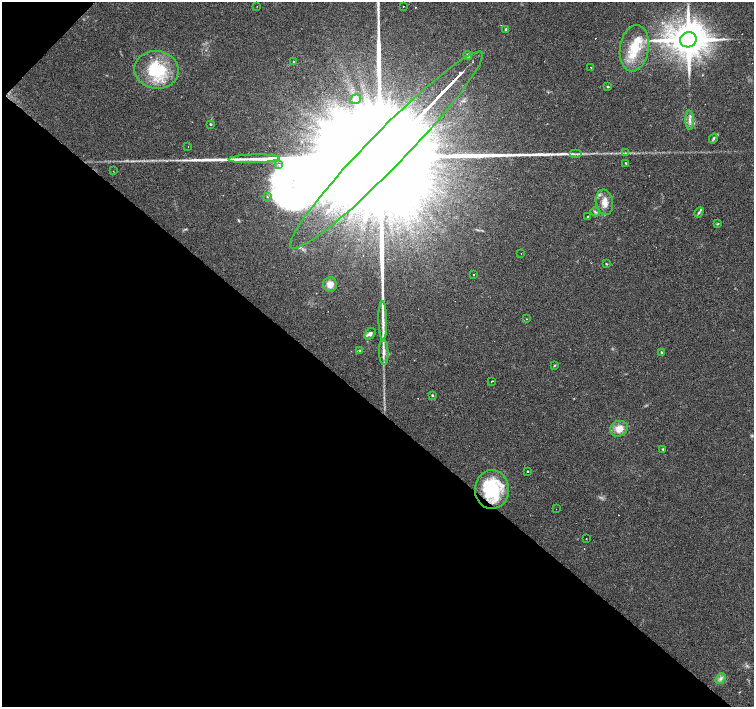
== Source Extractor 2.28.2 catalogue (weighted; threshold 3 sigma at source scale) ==
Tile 9 of 4 x 4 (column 1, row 3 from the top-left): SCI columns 3-1506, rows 1637-3045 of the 6016 x 6022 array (HDU 1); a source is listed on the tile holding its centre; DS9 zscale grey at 2 x 2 block average (1 PNG px = mean of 2 x 2 image px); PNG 756 x 709 px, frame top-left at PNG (2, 2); each listed source drawn as its Kron ellipse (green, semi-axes under 4 px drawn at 4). Shown black and unused: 43% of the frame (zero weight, under 3 of 4 exposures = <1% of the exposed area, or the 3 px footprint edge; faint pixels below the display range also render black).
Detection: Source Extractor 2.28.2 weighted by HDU 2 'WHT'; one run over the whole footprint, this tile lists its part. Background 0.038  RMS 0.0036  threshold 0.0164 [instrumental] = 3 sigma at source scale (4.5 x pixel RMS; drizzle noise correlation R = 1.50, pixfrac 1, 0.0396/0.0396 arcsec/px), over >= 5 px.
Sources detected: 62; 6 cosmic-ray / hot-pixel residue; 2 long thin detections or spike segments (spike, bleed or trail) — neither listed nor drawn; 6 inside a brighter listed object's ellipse — not listed separately; the other 48 listed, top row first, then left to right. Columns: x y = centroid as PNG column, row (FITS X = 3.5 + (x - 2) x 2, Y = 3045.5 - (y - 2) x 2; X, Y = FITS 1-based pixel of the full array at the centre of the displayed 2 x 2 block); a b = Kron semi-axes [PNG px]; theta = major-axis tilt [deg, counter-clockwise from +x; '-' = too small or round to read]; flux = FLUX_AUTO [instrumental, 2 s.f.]
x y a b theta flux
257 6 2 2 - 0.31
404 6 2 2 - 1.2
506 29 3 3 - 1.6
688 40 8 7 - 3100
634 48 23 14 81 27
468 55 4 4 - 2.9
294 61 2 2 - 280
591 68 2 2 - 0.43
156 70 22 19 -7 48
608 87 3 3 - 0.9
355 99 5 4 - 3.4
690 120 10 3 -88 3.2
210 124 2 2 - 2
713 138 5 3 - 1.4
188 147 2 2 - 0.42
386 150 136 18 46 200000
625 153 3 2 - 0.72
576 154 6 2 0 1.3
254 159 26 4 2 13
626 163 2 2 - 0.71
279 164 3 3 - 1.1
113 171 2 2 - 0.43
267 197 2 2 - 0.74
604 202 13 8 -80 8.8
595 212 5 3 - 1.3
699 213 5 3 - 1.3
588 217 2 2 - 0.5
717 224 3 2 - 0.66
521 253 2 2 - 0.49
606 264 3 2 - 0.62
473 274 2 2 - 0.9
330 284 7 7 - 6.6
527 319 2 2 - 0.61
383 321 19 4 -89 6.1
370 334 6 4 47 3.1
360 351 4 3 - 0.93
384 352 13 4 -88 5.1
662 352 3 2 - 0.96
554 366 4 2 - 0.7
492 381 2 2 - 5
432 395 3 2 - 0.95
619 429 9 7 25 9.3
663 449 3 3 - 0.66
528 471 2 2 - 14
492 489 19 17 88 61
556 509 2 2 - 0.46
586 539 2 2 - 0.43
720 679 6 4 57 2.4
Overlapping masked pixels (flux is a lower limit): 2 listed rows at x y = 386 150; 492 489
Isophote crosses this tile's border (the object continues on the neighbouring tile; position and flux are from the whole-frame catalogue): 1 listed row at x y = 386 150
Diffuse or blended objects may show on this block-average render without a row.